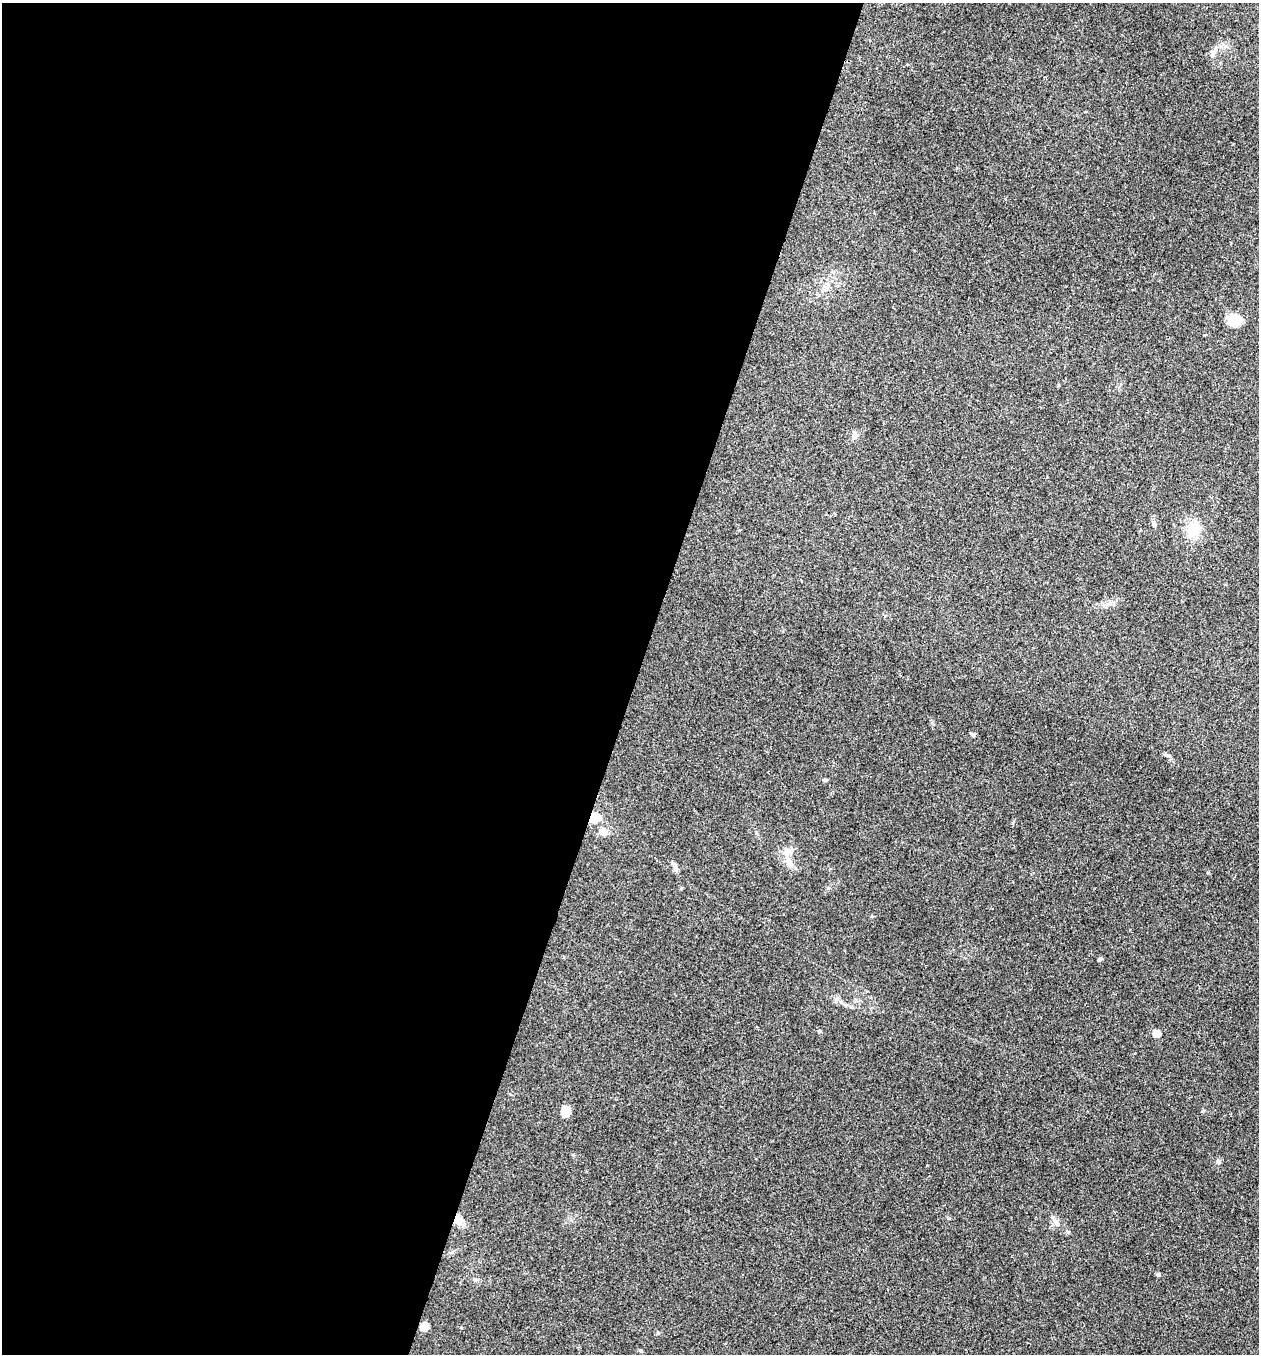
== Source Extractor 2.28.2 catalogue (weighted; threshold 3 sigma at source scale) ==
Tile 5 of 4 x 4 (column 1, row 2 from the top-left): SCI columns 136-1392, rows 2710-4061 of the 5429 x 5415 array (HDU 1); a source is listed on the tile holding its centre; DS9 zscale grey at full resolution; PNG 1261 x 1356 px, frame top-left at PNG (2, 3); no overlay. Shown black and unused: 50% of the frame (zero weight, under 3 of 4 exposures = <1% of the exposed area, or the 3 px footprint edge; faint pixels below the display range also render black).
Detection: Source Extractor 2.28.2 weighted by HDU 2 'WHT'; one run over the whole footprint, this tile lists its part. Background 0.1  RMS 0.0062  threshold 0.0278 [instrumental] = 3 sigma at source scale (4.5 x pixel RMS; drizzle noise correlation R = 1.50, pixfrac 1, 0.05/0.05 arcsec/px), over >= 5 px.
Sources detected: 21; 2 inside a brighter listed object's ellipse — not listed separately; the other 19 listed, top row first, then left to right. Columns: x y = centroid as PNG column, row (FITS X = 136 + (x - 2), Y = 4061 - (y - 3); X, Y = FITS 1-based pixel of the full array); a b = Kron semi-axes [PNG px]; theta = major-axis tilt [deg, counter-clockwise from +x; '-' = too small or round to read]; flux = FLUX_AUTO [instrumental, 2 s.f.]
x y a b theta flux
1214 51 17 6 63 3
1234 320 14 10 -7 14
855 435 8 7 - 2.8
1154 524 7 6 - 1.5
1193 529 22 15 54 14
973 735 6 5 - 1
825 780 6 4 3 0.92
596 816 14 11 -31 6
603 832 12 9 -27 4.1
788 861 16 8 -73 5.1
676 869 7 4 19 1.1
1100 959 5 4 - 1.4
820 1031 4 4 - 0.74
1156 1033 5 5 - 15
565 1112 12 10 79 5.7
1218 1161 6 6 - 1.6
458 1220 13 9 -52 6.7
1158 1275 6 5 - 0.96
424 1327 5 5 - 19
Overlapping masked pixels (flux is a lower limit): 3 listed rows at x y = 596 816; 458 1220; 424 1327
Unlisted compact peaks at least as high as the median listed source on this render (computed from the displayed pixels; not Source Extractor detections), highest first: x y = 658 1333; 1068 1232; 872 916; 949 1218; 828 888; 1058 1225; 1166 755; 461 1328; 851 1007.